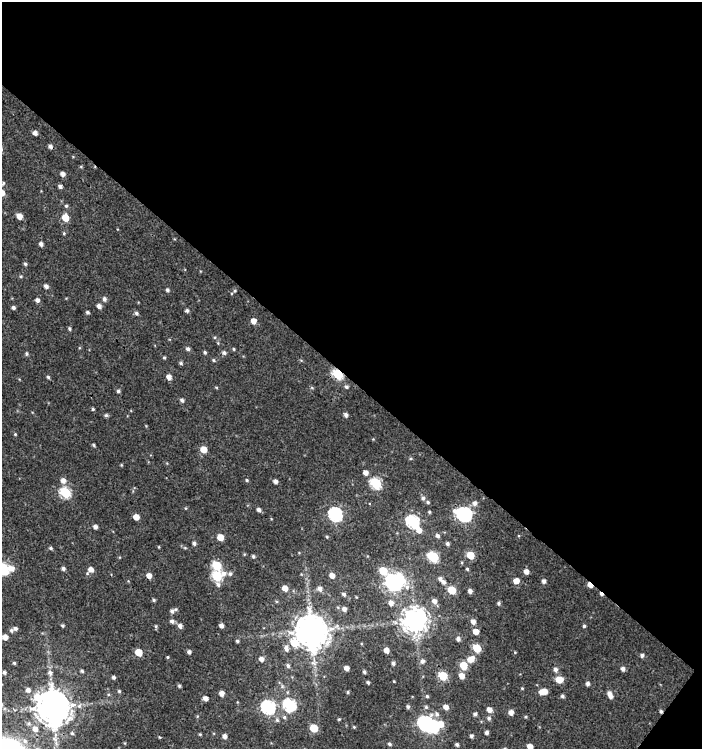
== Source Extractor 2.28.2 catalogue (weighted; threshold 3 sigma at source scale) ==
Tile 2 of 2 x 2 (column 2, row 1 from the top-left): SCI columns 754-1453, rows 749-1495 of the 1502 x 1496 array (HDU 1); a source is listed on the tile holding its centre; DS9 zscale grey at full resolution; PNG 704 x 751 px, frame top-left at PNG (2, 2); no overlay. Shown black and unused: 51% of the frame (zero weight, under 3 of 4 exposures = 1% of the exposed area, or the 3 px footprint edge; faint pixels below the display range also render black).
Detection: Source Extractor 2.28.2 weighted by HDU 2 'WHT'; one run over the whole footprint, this tile lists its part. Background 0.00192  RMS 0.0025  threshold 0.0112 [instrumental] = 3 sigma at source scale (4.5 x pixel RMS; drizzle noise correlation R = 1.50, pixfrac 1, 0.0396/0.0396 arcsec/px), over >= 5 px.
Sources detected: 197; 3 inside a brighter object's white glare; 3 cosmic-ray / hot-pixel residue — not listed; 3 inside a brighter listed object's ellipse — not listed separately; the other 188 listed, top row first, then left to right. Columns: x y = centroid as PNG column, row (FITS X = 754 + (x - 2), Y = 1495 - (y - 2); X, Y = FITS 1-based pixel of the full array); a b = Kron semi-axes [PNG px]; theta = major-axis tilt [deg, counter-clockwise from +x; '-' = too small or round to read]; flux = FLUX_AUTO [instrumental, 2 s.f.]
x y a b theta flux
35 133 4 4 - 1
81 167 5 3 - 0.23
63 174 5 4 - 1.2
3 183 5 4 - 0.35
60 186 5 4 - 0.67
2 193 6 5 - 2
66 206 5 4 - 0.39
19 216 5 4 - 2.3
65 217 5 5 - 4.2
64 233 5 4 - 0.29
41 244 4 4 - 0.82
25 264 4 4 - 0.39
20 276 5 4 - 0.3
46 286 5 4 - 0.84
167 290 5 4 - 0.53
235 291 5 4 - 0.3
104 299 6 5 - 0.77
37 300 5 5 - 0.9
99 306 5 4 - 1.2
13 307 4 3 - 0.57
187 310 5 4 - 0.58
87 312 4 4 - 0.46
136 313 5 5 - 0.53
253 321 5 5 - 1.9
69 329 4 4 - 0.37
215 337 5 3 - 0.24
188 349 5 5 - 0.64
233 349 4 3 - 0.28
205 352 4 4 - 0.4
224 353 6 5 - 0.62
26 354 5 4 - 0.41
164 358 4 3 - 0.3
214 360 5 4 - 0.34
181 363 5 4 - 0.41
338 374 6 5 - 19
48 377 4 4 - 0.38
169 377 5 4 - 1.5
216 387 5 3 - 0.21
346 387 5 5 - 0.5
312 388 5 3 - 0.27
118 391 5 4 - 0.53
182 400 5 4 - 0.58
93 409 4 4 - 0.32
106 415 5 5 - 0.42
346 415 5 4 - 0.77
15 434 4 3 - 0.23
94 445 4 3 - 0.34
204 449 5 5 - 3.8
121 465 3 3 - 0.21
365 472 5 5 - 1.3
247 480 4 4 - 0.3
63 481 6 6 - 1.4
275 481 4 4 - 0.9
376 483 6 5 - 22
65 492 6 5 - 19
423 498 6 5 - 0.74
428 502 5 5 - 0.4
475 503 7 6 - 0.97
258 509 5 4 - 0.82
429 512 4 3 - 0.3
335 514 7 6 - 44
464 514 8 6 -27 56
136 517 5 4 - 2.2
413 522 7 6 - 35
95 527 4 4 - 0.9
419 530 7 6 - 1.8
437 536 6 5 - 0.75
220 537 5 5 - 3.4
327 537 4 4 - 0.24
194 543 5 4 - 0.61
447 544 5 4 - 0.54
159 547 4 2 - 0.17
51 548 5 4 - 0.37
185 548 6 4 -19 0.34
244 554 5 3 - 0.23
470 555 5 5 - 6.3
253 556 5 4 - 0.39
433 557 7 5 -38 17
217 565 6 5 - 12
12 568 7 6 - 1.6
3 569 6 6 - 28
63 569 5 4 - 0.65
91 569 6 6 - 1.7
467 569 4 4 - 0.33
383 571 9 5 -49 7.5
526 571 5 5 - 1.4
230 574 6 5 - 0.63
149 575 5 4 - 1.7
332 575 5 5 - 1.5
217 576 7 7 - 17
516 581 5 5 - 2
544 581 5 5 - 0.8
393 582 7 6 - 100
443 582 7 5 -28 0.92
590 585 6 3 -45 2.3
285 588 5 5 - 2
320 588 6 6 - 1.2
452 590 5 5 - 7
470 591 5 4 - 0.88
344 594 5 4 - 0.63
154 600 4 4 - 0.35
434 601 6 6 - 1.3
391 603 6 6 - 1.4
499 603 4 4 - 0.49
344 609 5 5 - 1
172 611 6 6 - 0.82
415 620 9 8 - 270
172 621 6 5 - 0.75
473 621 6 5 - 1.2
62 626 4 4 - 0.37
156 626 6 4 -83 0.33
180 626 6 5 - 1
221 626 4 4 - 1.1
584 626 4 4 - 0.41
15 628 6 5 - 0.69
311 631 11 10 - 610
476 631 5 5 - 2.1
5 637 5 5 - 1.6
458 639 5 5 - 0.86
237 641 4 3 - 0.39
286 648 10 6 -79 1.2
477 648 5 5 - 8.5
386 650 5 4 - 1.5
138 652 5 5 - 5.1
189 652 4 4 - 0.66
515 652 4 3 - 0.2
642 655 5 4 - 0.67
167 657 3 3 - 0.24
261 659 5 5 - 1.2
471 659 9 6 31 2.5
422 661 6 6 - 0.89
14 663 4 4 - 0.36
393 663 4 4 - 0.55
288 665 6 5 - 0.65
463 665 5 5 - 6.8
346 668 4 4 - 1.3
623 669 5 5 - 0.85
555 670 6 5 - 0.86
82 671 5 4 - 0.42
4 672 5 5 - 0.54
364 672 3 3 - 0.43
50 673 8 7 - 1
443 676 6 5 - 10
462 676 6 5 - 2
113 677 4 4 - 0.51
559 679 6 5 - 4.2
394 681 3 2 - 0.19
368 682 3 3 - 0.44
588 684 5 4 - 0.7
179 686 4 3 - 0.37
522 688 4 3 - 0.22
28 690 6 6 - 1.1
119 691 4 4 - 0.34
545 691 5 5 - 1.7
348 692 4 3 - 0.28
221 693 4 4 - 1.5
610 695 8 5 -64 1.8
427 696 5 4 - 0.39
562 696 5 4 - 0.52
205 698 5 4 - 1.1
289 705 7 6 - 30
53 706 11 10 - 620
268 707 7 6 - 41
408 707 5 4 - 0.57
426 707 5 5 - 0.44
446 707 6 5 - 1.4
489 710 5 5 - 1.5
511 712 5 4 - 1.5
437 714 8 7 - 0.89
475 714 5 4 - 0.54
284 717 6 5 - 0.5
526 717 4 4 - 0.27
489 718 6 5 - 0.59
339 719 4 3 - 0.25
277 720 7 5 -88 0.58
426 723 7 6 - 60
354 727 4 3 - 0.25
314 728 5 5 - 7.3
35 729 8 7 - 2.1
487 732 4 3 - 0.69
72 733 5 4 - 0.43
200 734 4 3 - 0.25
224 736 5 5 - 1
471 736 4 4 - 0.55
159 737 4 3 - 0.2
389 744 4 4 - 0.5
457 744 4 3 - 0.52
530 746 5 4 - 1.9
Overlapping masked pixels (flux is a lower limit): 2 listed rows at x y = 338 374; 590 585
Isophote crosses this tile's border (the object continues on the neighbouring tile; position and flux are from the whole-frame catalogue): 3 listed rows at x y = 2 193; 3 569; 530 746